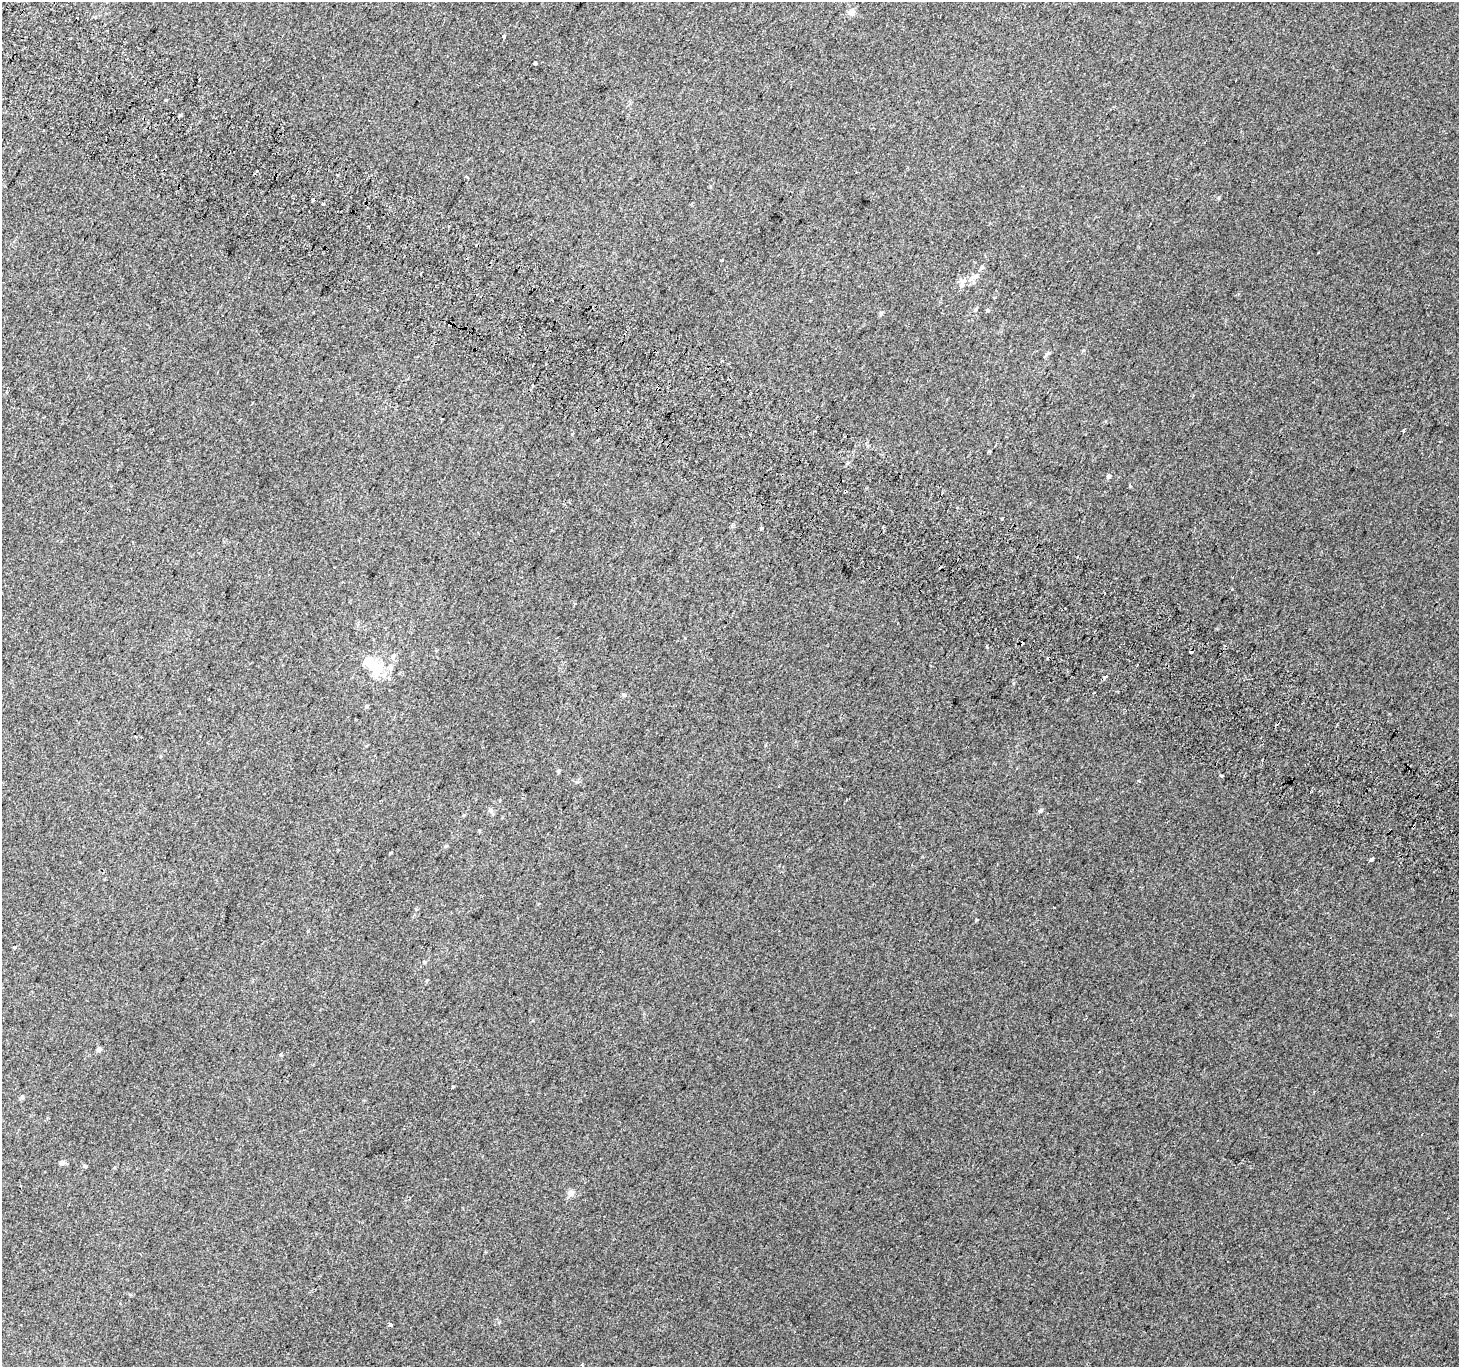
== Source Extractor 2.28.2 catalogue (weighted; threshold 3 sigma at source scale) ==
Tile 11 of 4 x 4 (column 3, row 3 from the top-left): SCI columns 2948-4404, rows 1666-3030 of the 5888 x 5996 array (HDU 1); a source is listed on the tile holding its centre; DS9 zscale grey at full resolution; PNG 1461 x 1369 px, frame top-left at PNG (2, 2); no overlay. Shown black and unused: <1% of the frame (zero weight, under 2 of 3 exposures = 2% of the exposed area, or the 3 px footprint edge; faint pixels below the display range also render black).
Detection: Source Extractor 2.28.2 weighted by HDU 2 'WHT'; one run over the whole footprint, this tile lists its part. Background 0.00704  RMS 0.007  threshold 0.0315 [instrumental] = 3 sigma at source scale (4.5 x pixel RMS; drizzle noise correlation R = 1.50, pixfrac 1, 0.0396/0.0396 arcsec/px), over >= 5 px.
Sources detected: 54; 1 inside a brighter object's white glare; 10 cosmic-ray / hot-pixel residue — not listed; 1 inside a brighter listed object's ellipse — not listed separately; the other 42 listed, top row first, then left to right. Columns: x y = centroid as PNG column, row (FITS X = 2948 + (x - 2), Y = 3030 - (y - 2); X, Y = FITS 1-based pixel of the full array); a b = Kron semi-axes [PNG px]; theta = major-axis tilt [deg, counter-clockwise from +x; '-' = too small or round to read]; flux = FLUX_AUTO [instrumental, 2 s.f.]
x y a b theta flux
852 12 10 8 32 3.4
77 17 3 3 - 2.4
504 37 3 3 - 5
535 63 3 3 - 7.9
257 171 3 3 - 3.3
337 175 3 3 - 2.8
467 177 4 3 - 1.5
323 204 3 3 - 5.8
722 260 4 3 - 2
981 267 6 5 - 1.1
975 276 8 7 - 2.7
962 281 8 7 - 3
975 309 5 4 - 1
881 313 5 5 - 0.97
450 324 3 2 - 0.75
625 334 3 2 - 0.69
1047 354 10 3 40 1.1
441 419 3 2 - 3.6
1403 431 3 3 - 1.4
1109 476 6 5 - 1.1
761 528 4 3 - 5
987 647 3 3 - 2.9
393 657 7 7 - 2.1
377 668 26 17 -28 21
1105 677 4 3 - 15
624 695 6 4 -2 0.98
366 706 6 5 - 1.2
558 771 6 4 89 0.92
1221 775 4 3 - 5.6
1139 781 3 3 - 1.8
490 810 7 6 - 1.6
1040 811 6 5 - 1.3
1414 826 3 2 - 1
446 846 6 4 21 0.93
1371 860 3 3 - 2.8
14 948 4 4 - 1
99 1049 6 4 40 1.9
452 1087 3 2 - 0.94
62 1163 6 6 - 1.9
85 1166 5 4 - 0.99
571 1193 8 7 - 3.3
390 1324 3 3 - 5.7
Overlapping masked pixels (flux is a lower limit): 2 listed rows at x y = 450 324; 1414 826
Unlisted compact peaks at least as high as the median listed source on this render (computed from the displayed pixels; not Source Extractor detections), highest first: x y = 1219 197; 976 920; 1002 519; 1130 486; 390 853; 166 100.